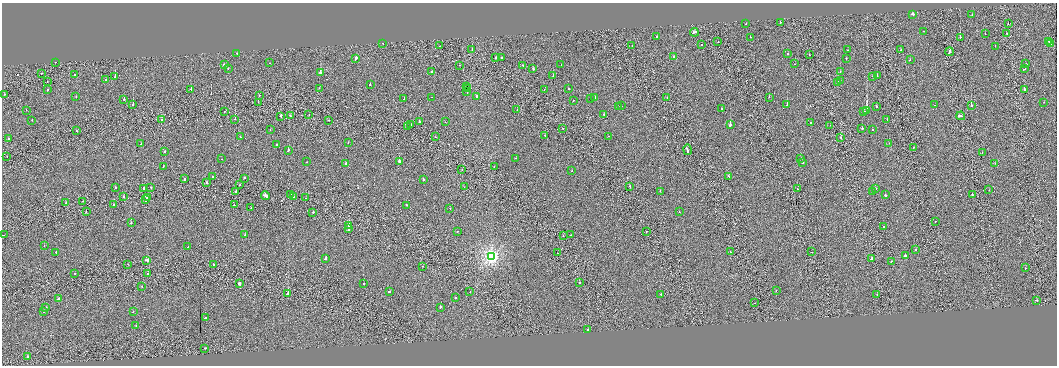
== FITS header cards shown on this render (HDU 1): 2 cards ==
NAXIS1  =                 2110
NAXIS2  =                  727

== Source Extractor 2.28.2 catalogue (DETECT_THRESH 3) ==
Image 2110 x 727 px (HDU 1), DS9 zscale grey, zoomed out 1/2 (1 PNG px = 2 x 2 image px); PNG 1059 x 368 px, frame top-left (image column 2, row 726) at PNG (2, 3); each listed source drawn as its Kron ellipse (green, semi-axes under 4 px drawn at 4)
Background 0.00298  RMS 0.083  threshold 0.249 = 3 sigma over >= 5 px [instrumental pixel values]
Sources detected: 247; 13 cannot appear on this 1/2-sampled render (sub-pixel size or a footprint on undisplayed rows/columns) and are neither listed nor drawn; the other 234 listed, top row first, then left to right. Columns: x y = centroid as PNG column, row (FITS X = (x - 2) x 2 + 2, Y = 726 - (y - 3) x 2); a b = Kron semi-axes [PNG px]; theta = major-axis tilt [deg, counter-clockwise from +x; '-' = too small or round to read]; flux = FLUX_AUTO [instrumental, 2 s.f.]
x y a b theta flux
913 14 3 2 - 81
972 15 2 2 - 41
780 22 2 2 - 41
746 24 2 1 - 17
1008 24 2 2 - 26
924 31 2 2 - 23
694 32 4 2 - 180
1006 33 2 1 - 34
985 34 2 1 - 170
657 36 2 2 - 86
750 37 2 2 - 23
960 37 2 2 - 160
718 41 2 1 - 22
1049 41 2 1 - 24
383 43 2 1 - 40
1051 43 2 1 - 27
702 44 2 2 - 91
632 45 2 1 - 14
439 46 2 1 - 43
995 46 2 1 - 18
472 50 2 1 - 39
848 50 2 2 - 23
901 50 2 2 - 79
949 52 4 1 - 160
237 53 2 2 - 25
787 54 2 2 - 89
810 55 2 1 - 120
674 57 2 2 - 45
356 58 4 2 - 220
496 58 2 2 - 230
501 58 4 2 - 140
846 58 2 2 - 52
910 60 2 1 - 41
56 62 2 1 - 24
269 63 2 1 - 25
224 64 2 2 - 260
794 64 2 1 - 38
1026 64 2 2 - 120
459 65 2 1 - 34
523 65 2 2 - 43
561 65 2 1 - 12
228 68 2 2 - 40
533 69 2 2 - 56
1025 69 2 2 - 97
432 71 2 2 - 47
840 72 2 2 - 68
41 73 2 1 - 15
321 73 2 2 - 490
74 75 2 2 - 61
553 75 2 1 - 52
872 76 2 2 - 59
877 76 2 2 - 35
115 77 3 2 - 200
106 80 2 2 - 37
47 81 2 1 - 25
840 81 2 2 - 51
838 82 2 2 - 44
370 84 2 2 - 50
466 87 2 1 - 8300
319 88 2 1 - 17
191 89 2 2 - 180
468 89 2 1 - 2500
568 89 2 2 - 74
48 90 2 2 - 49
544 90 2 1 - 13
1024 90 2 2 - 330
467 92 2 1 - 4700
4 94 2 2 - 65
259 95 2 1 - 24
477 96 2 2 - 210
76 97 2 1 - 27
431 97 2 1 - 140
595 97 2 2 - 66
769 97 2 1 - 26
667 98 2 2 - 40
124 99 2 2 - 76
404 99 3 2 - 91
591 99 2 2 - 63
573 101 2 2 - 45
258 102 2 1 - 34
1044 102 2 1 - 97
133 104 2 2 - 280
787 105 2 2 - 340
935 105 2 1 - 45
618 106 2 2 - 26
621 106 2 1 - 15
876 106 2 1 - 64
971 106 2 2 - 140
722 108 2 2 - 66
26 110 2 1 - 20
517 110 2 1 - 21
867 111 2 2 - 2200
224 112 2 1 - 41
863 112 2 2 - 52
604 114 2 1 - 23
309 115 2 1 - 24
281 116 2 2 - 110
290 116 2 2 - 75
961 116 4 2 - 250
235 119 2 1 - 150
887 119 2 2 - 82
32 120 2 2 - 31
162 120 2 2 - 53
329 120 2 2 - 41
419 122 2 2 - 70
445 122 2 1 - 14
811 122 2 2 - 590
411 125 2 2 - 99
730 125 2 2 - 860
830 125 2 1 - 20
407 126 2 1 - 16
563 128 2 1 - 24
862 128 2 2 - 76
270 129 2 1 - 34
872 130 2 1 - 13
76 131 2 1 - 46
545 135 2 2 - 40
608 136 2 2 - 29
240 137 2 2 - 51
436 137 2 1 - 81
840 137 2 2 - 110
8 139 2 2 - 26
348 143 2 2 - 26
889 143 2 1 - 22
141 144 2 2 - 23
277 145 2 2 - 52
913 147 2 1 - 140
288 150 2 1 - 100
687 150 5 2 - 360
165 152 2 2 - 60
982 153 2 2 - 22
7 157 2 1 - 15
516 158 2 2 - 58
221 159 2 1 - 23
801 159 2 2 - 77
307 162 2 1 - 35
399 162 2 2 - 220
802 162 2 2 - 35
995 163 2 2 - 25
345 164 2 2 - 54
163 167 2 2 - 31
494 167 2 1 - 14
462 170 2 1 - 32
571 171 2 2 - 20
729 176 2 1 - 120
213 177 2 1 - 52
244 178 2 2 - 43
185 179 2 2 - 58
423 180 2 2 - 91
207 182 2 2 - 64
240 185 2 2 - 32
630 186 2 2 - 67
115 187 2 2 - 47
151 187 2 1 - 34
464 187 2 1 - 14
144 188 2 2 - 84
797 189 2 1 - 30
875 189 2 2 - 48
989 190 2 2 - 28
236 191 2 2 - 240
660 191 2 2 - 28
872 192 2 2 - 66
291 194 2 1 - 36
886 195 3 2 - 110
972 195 2 2 - 100
124 196 2 2 - 51
265 196 4 2 - 270
147 197 2 2 - 69
293 197 2 1 - 29
306 198 2 1 - 39
146 200 2 1 - 160
82 201 2 1 - 19
66 203 2 2 - 77
114 205 2 1 - 65
234 205 2 2 - 93
406 205 2 2 - 59
251 207 2 1 - 26
450 208 2 1 - 23
86 212 2 2 - 35
313 212 2 2 - 130
679 212 2 2 - 28
935 221 2 2 - 35
131 223 2 2 - 140
349 226 3 2 - 220
884 226 2 1 - 42
349 228 4 1 - 170
457 231 2 2 - 38
647 231 2 2 - 33
3 235 2 2 - 52
245 235 2 2 - 68
563 235 2 1 - 21
570 235 2 1 - 36
44 246 2 1 - 15
188 247 2 2 - 66
916 250 2 1 - 45
56 252 2 2 - 61
730 252 2 1 - 38
812 252 2 1 - 27
558 253 2 1 - 82
491 256 4 4 - 3200
905 256 2 2 - 730
871 258 2 2 - 340
326 259 2 2 - 540
147 260 3 2 - 170
891 261 2 1 - 23
128 264 2 2 - 19
213 265 2 1 - 80
423 266 2 2 - 34
1025 268 2 2 - 37
75 273 2 1 - 59
148 274 2 2 - 75
239 283 2 2 - 600
579 283 2 1 - 51
364 284 2 2 - 240
142 286 2 1 - 12
776 290 2 1 - 61
389 292 3 1 - 97
470 292 2 1 - 20
288 294 3 2 - 2300
661 294 2 2 - 43
877 294 2 1 - 64
455 298 2 2 - 34
59 299 2 2 - 98
1036 300 2 2 - 150
755 303 2 1 - 22
46 307 2 2 - 70
440 307 3 2 - 79
43 311 2 2 - 62
133 312 2 1 - 28
205 318 2 1 - 120
136 325 2 2 - 55
588 330 2 2 - 270
205 348 2 2 - 80
28 356 2 2 - 150
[13 sub-pixel or undisplayed-footprint detections neither listed nor drawn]